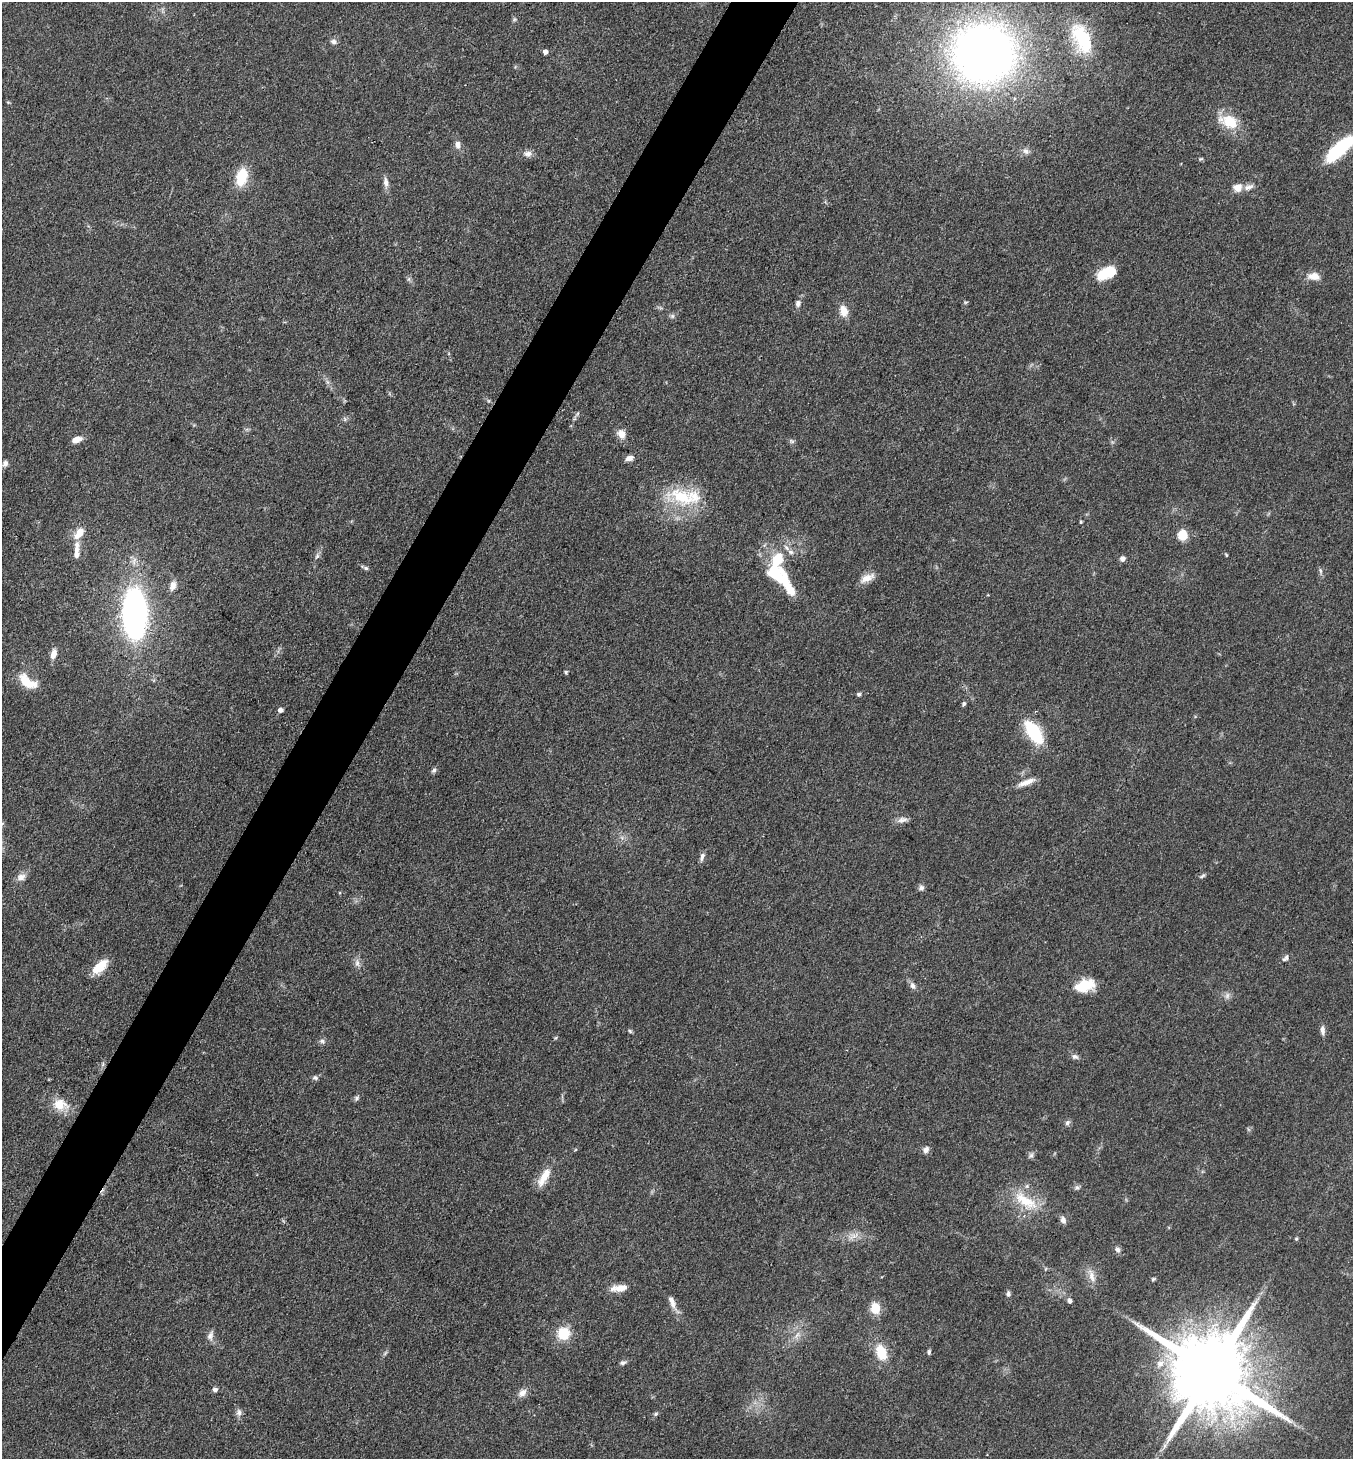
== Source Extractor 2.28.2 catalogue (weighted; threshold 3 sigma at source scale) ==
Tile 7 of 4 x 4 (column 3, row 2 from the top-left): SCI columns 2989-4339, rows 2917-4373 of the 5839 x 5832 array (HDU 1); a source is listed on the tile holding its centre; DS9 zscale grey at full resolution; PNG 1355 x 1461 px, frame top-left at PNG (2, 2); no overlay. Shown black and unused: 4% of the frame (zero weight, under 3 of 4 exposures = <1% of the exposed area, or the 3 px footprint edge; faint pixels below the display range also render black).
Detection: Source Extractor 2.28.2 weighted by HDU 2 'WHT'; one run over the whole footprint, this tile lists its part. Background 0.0829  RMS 0.0057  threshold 0.0257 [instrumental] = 3 sigma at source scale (4.5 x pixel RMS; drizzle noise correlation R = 1.50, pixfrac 1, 0.05/0.05 arcsec/px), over >= 5 px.
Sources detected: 105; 5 inside a brighter listed object's ellipse — not listed separately; the other 100 listed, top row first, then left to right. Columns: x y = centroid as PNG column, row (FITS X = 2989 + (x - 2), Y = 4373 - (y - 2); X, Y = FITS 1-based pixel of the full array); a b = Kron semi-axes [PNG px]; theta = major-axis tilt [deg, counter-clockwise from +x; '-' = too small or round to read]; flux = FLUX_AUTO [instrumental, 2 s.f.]
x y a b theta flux
514 19 6 5 - 0.9
1082 38 40 20 -65 36
334 41 9 6 -22 1.9
545 52 4 4 - 2.7
984 53 45 42 -2 470
1230 122 23 17 -28 15
458 144 10 7 88 2.9
1339 149 31 10 42 49
1026 151 10 7 -27 2.3
528 154 10 8 10 2.9
1200 159 6 4 10 0.77
241 177 21 12 75 17
386 182 15 6 -82 3.1
1248 187 14 6 19 2.9
1238 188 9 8 - 6
1106 273 20 12 27 16
1314 276 15 9 -5 5.6
409 279 7 4 71 1
966 302 6 3 18 0.7
798 303 8 6 75 2.3
844 311 12 8 -76 7.1
672 316 6 6 - 1.2
621 434 13 10 -61 4.7
76 440 11 6 20 4.9
792 441 7 5 -31 1.1
629 458 10 6 17 3
5 463 7 6 - 1.9
682 497 46 20 -17 32
1081 522 4 3 - 0.67
79 533 12 10 53 6.6
1182 535 9 8 - 13
76 552 20 7 86 4.8
791 552 9 6 -17 2.2
1226 555 5 3 - 0.54
317 556 8 5 64 1.5
1122 559 6 6 - 2.4
366 568 7 5 -17 1.2
1320 571 8 4 -71 1.2
777 576 32 16 -29 25
867 578 21 9 27 5.5
173 585 11 7 75 4
135 614 29 14 -88 270
53 654 12 7 75 3.9
566 672 4 4 - 0.86
27 681 24 12 -35 13
859 694 4 4 - 1.3
964 704 6 5 - 1.2
280 710 5 4 - 2.6
1034 732 25 12 -55 33
434 770 8 6 52 1.5
1026 782 24 6 22 5.6
902 820 15 7 14 3
2 824 11 3 41 1.2
702 857 11 5 70 2.3
1202 876 8 5 37 1.1
21 877 12 9 18 3.4
921 888 8 7 - 1.9
1285 958 11 6 46 1.8
357 963 8 7 - 2.3
99 967 20 10 41 12
1084 985 23 13 15 15
913 986 9 6 -65 2.4
1227 996 9 6 75 2.1
1323 1030 11 6 -87 2.4
630 1031 6 5 - 0.88
322 1041 8 6 -16 1.7
1075 1056 9 7 -21 1.9
315 1078 8 6 -3 1.5
357 1098 8 6 52 1.4
60 1104 21 15 -8 10
1067 1123 8 6 58 1.6
926 1150 9 7 56 2.5
1031 1156 9 6 49 1.6
544 1177 27 9 60 9.3
1077 1187 8 5 15 1.3
1025 1201 40 16 -32 20
1063 1220 9 7 -68 2.4
853 1236 18 6 27 4.3
1296 1239 4 4 - 0.84
1118 1250 8 7 - 1.8
1092 1276 21 8 -72 4.9
1153 1279 6 4 18 0.84
621 1288 18 9 4 6.6
1008 1294 8 5 -88 1.4
1070 1301 6 5 - 1.7
672 1302 19 7 -66 4.3
875 1308 10 8 -89 12
563 1333 7 7 - 27
797 1335 11 4 58 2.3
210 1336 14 8 74 2.9
881 1352 15 10 -70 16
929 1352 7 4 82 1.1
623 1363 8 5 9 1.4
1160 1364 12 9 46 5.4
1211 1372 24 18 -35 11000
215 1389 5 5 - 1.8
522 1393 13 8 38 3.7
239 1412 11 7 -87 2.3
656 1414 6 5 - 0.93
1164 1446 7 4 71 1.5
Isophote crosses this tile's border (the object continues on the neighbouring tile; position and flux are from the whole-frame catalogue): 2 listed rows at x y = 1339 149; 2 824